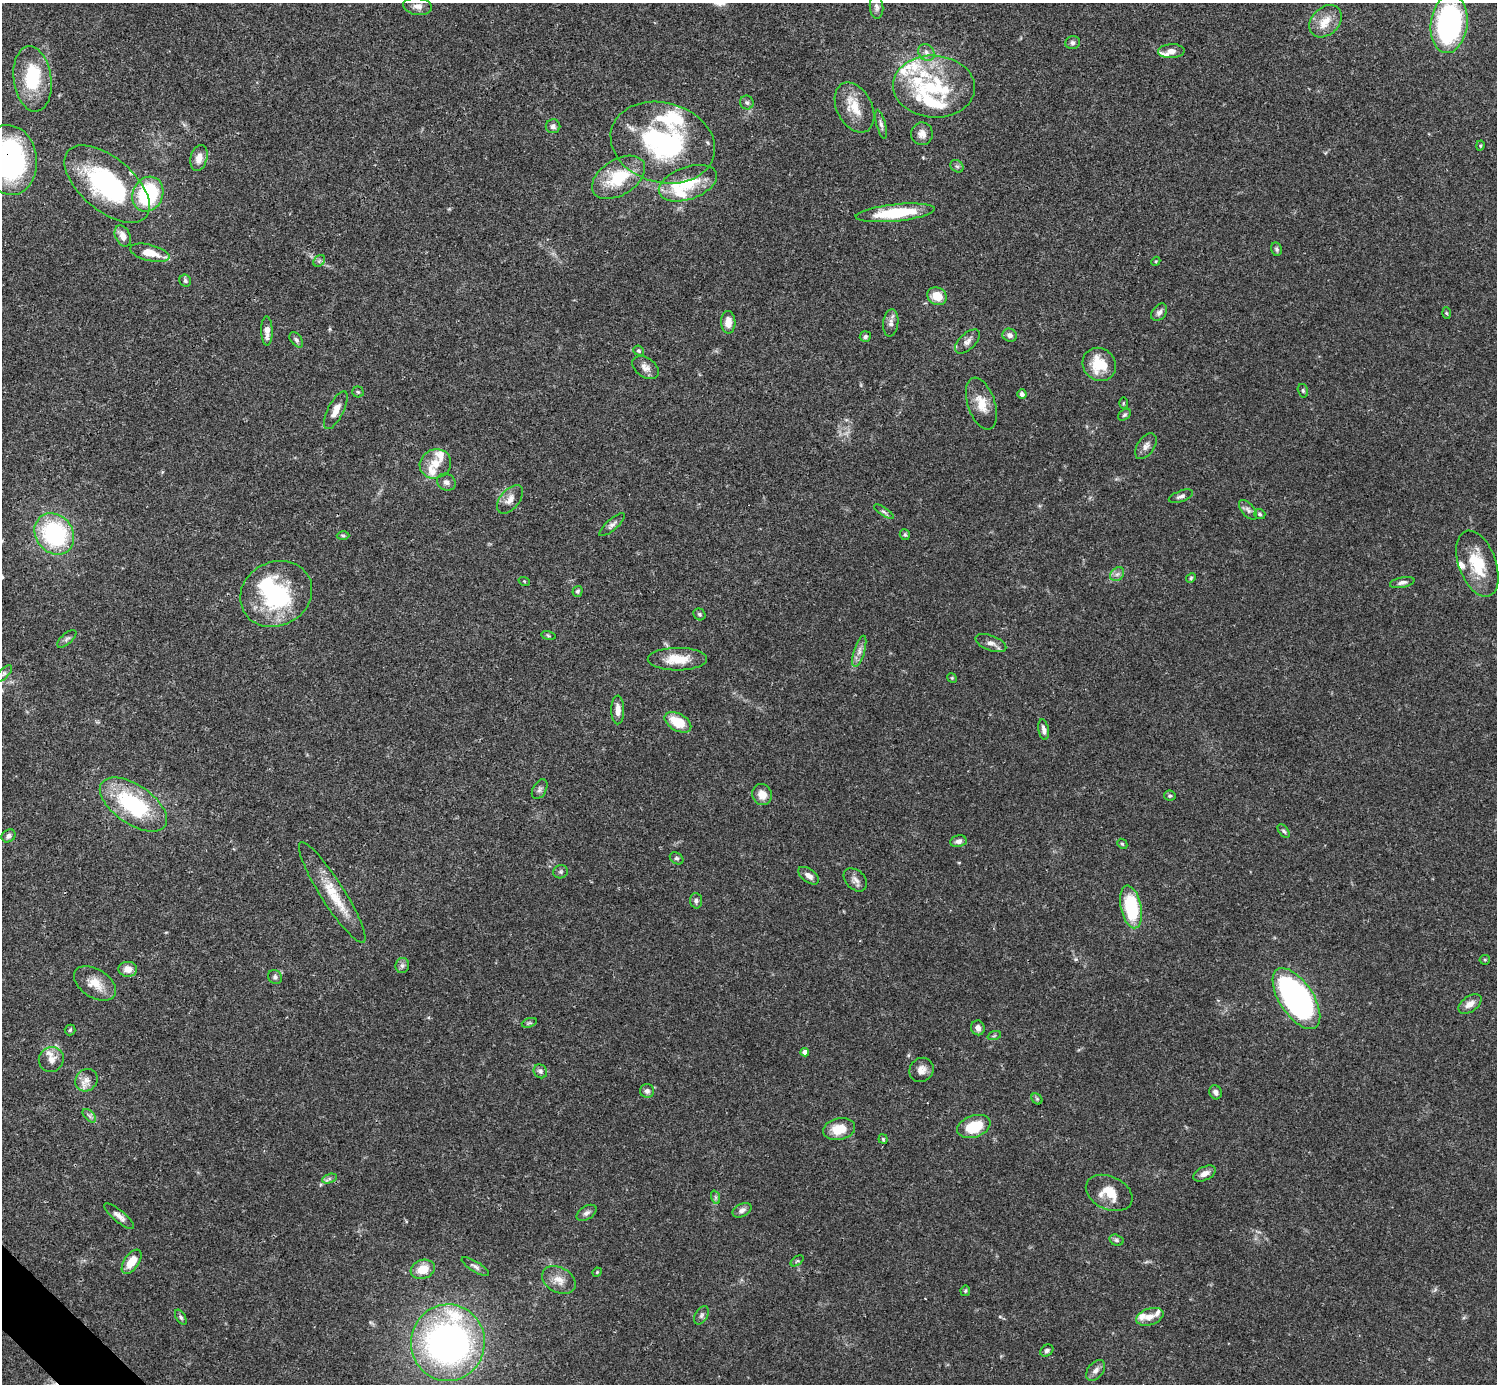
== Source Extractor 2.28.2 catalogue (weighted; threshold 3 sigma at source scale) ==
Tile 7 of 4 x 4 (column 3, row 2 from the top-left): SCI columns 2990-4484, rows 2920-4301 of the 5982 x 5981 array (HDU 1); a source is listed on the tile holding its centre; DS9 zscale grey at full resolution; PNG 1499 x 1386 px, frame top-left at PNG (2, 3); each listed source drawn as its Kron ellipse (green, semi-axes under 4 px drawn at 4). Shown black and unused: <1% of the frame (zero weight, under 3 of 4 exposures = <1% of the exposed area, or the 3 px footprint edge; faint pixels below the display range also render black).
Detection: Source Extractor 2.28.2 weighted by HDU 2 'WHT'; one run over the whole footprint, this tile lists its part. Background 0.0411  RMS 0.0027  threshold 0.012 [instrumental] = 3 sigma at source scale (4.5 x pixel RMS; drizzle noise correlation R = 1.50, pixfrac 1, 0.05/0.05 arcsec/px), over >= 5 px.
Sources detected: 161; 4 inside a brighter object's white glare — neither listed nor drawn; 18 inside a brighter listed object's ellipse — not listed separately; the other 139 listed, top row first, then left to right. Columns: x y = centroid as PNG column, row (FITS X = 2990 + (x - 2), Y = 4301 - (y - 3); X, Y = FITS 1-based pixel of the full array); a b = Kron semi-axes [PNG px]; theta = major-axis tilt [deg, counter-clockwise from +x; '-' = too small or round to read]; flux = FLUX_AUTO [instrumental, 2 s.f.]
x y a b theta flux
418 6 14 8 -8 1.8
876 7 12 6 -85 0.99
1325 21 18 13 44 4.3
1449 24 29 18 83 54
1073 43 7 6 - 0.86
1171 51 13 7 3 1.9
926 52 9 7 -49 1.2
33 79 33 19 -82 14
934 86 41 31 -4 21
747 103 7 6 - 0.64
854 108 27 17 -63 6.1
881 124 15 4 -75 0.89
553 126 7 7 - 0.91
922 134 11 11 - 1.9
663 143 53 40 -16 43
1480 145 5 4 - 0.32
199 158 13 8 75 2.4
9 160 35 27 -83 67
957 166 7 5 -42 0.58
618 177 29 18 32 12
688 183 30 16 20 10
107 184 51 26 -40 37
148 194 18 15 65 22
895 213 40 8 6 15
123 236 11 7 -64 2.2
1276 249 7 5 -79 0.53
150 253 20 8 -13 4.6
319 261 6 5 - 0.53
1156 261 5 3 - 0.27
185 281 6 5 - 0.6
937 296 10 8 -27 4.1
1159 312 9 6 52 1
1446 313 6 4 -87 0.31
728 322 11 7 -89 2.8
891 323 14 7 83 1.4
267 331 15 5 -89 2.1
1010 335 7 6 - 1
865 336 5 5 - 0.7
296 340 9 5 -53 0.66
967 342 15 8 43 1.5
639 351 5 5 - 0.41
1099 364 17 16 - 7.9
645 368 15 9 -34 1.9
1303 391 7 5 -74 0.45
358 392 5 5 - 0.39
1022 394 5 4 - 0.83
1123 403 5 3 - 0.26
981 404 27 13 -71 4.5
336 410 21 8 63 2.7
1124 415 7 5 39 0.5
1146 446 14 8 56 1.6
435 464 16 14 23 4
446 482 10 8 -28 1
1181 496 13 5 21 0.95
510 499 17 9 50 2.3
1248 510 12 6 -50 0.98
884 512 11 3 -33 0.62
1260 514 6 5 - 0.51
612 525 16 5 41 1.1
54 534 22 18 -52 31
905 535 5 5 - 0.44
343 536 6 4 -1 0.37
1477 564 34 18 -70 10
1117 574 8 6 43 0.98
1191 578 5 4 - 0.33
524 581 6 3 -19 0.26
1402 582 12 5 12 1
577 591 5 5 - 0.56
276 594 37 32 28 24
699 614 6 5 - 0.55
548 636 7 3 -10 0.34
67 639 12 5 41 0.7
991 643 16 7 -21 1.6
859 651 16 5 73 1.5
677 659 29 11 0 6.2
3 674 11 5 44 0.83
952 678 5 4 - 0.29
618 710 14 6 -89 2.2
678 722 14 8 -29 7.1
1044 730 10 5 -79 1.1
540 789 11 6 60 0.85
762 795 11 10 - 2.8
1170 796 6 5 - 0.46
133 804 38 19 -34 26
1284 831 8 4 -51 0.55
8 836 7 6 - 0.98
958 841 8 6 11 1.1
1122 844 5 4 - 0.38
677 858 7 5 -35 0.61
561 872 7 6 - 0.63
809 876 12 6 -36 1.4
855 880 13 9 -44 1.5
332 893 59 12 -58 8.9
696 901 8 6 -86 0.66
1131 907 22 10 -78 17
1485 960 5 5 - 0.32
402 965 7 7 - 0.84
128 969 9 7 -2 2.3
275 977 7 6 - 0.75
95 983 23 14 -32 4.6
1296 999 35 17 -57 90
1470 1004 13 7 33 2
529 1023 8 4 18 0.44
978 1028 7 6 - 1.4
70 1030 5 5 - 0.38
994 1036 7 4 19 0.41
805 1052 4 4 - 1.4
51 1059 13 12 - 2.2
921 1070 12 11 - 2
540 1071 7 6 - 0.7
86 1080 12 10 48 2
647 1091 7 7 - 0.89
1216 1092 7 6 - 0.95
1037 1099 6 5 - 0.39
89 1116 8 5 -45 0.69
974 1126 17 10 19 8.3
839 1129 16 10 11 5.4
883 1139 5 4 - 0.35
1205 1173 12 6 26 1.7
329 1179 8 4 19 0.65
1109 1193 24 16 -25 5.3
715 1197 7 4 -71 0.51
742 1210 10 6 28 1
586 1213 11 6 32 1
119 1216 18 6 -39 1.7
1116 1240 7 5 -18 0.54
797 1261 7 4 36 0.4
132 1262 14 7 54 4.4
475 1267 16 5 -32 0.92
423 1269 12 9 19 4.2
597 1272 5 4 - 0.29
559 1280 18 12 -29 3.1
965 1291 5 4 - 0.39
701 1315 10 6 60 0.84
181 1317 8 4 -58 0.5
1150 1317 14 8 18 2.3
448 1343 38 37 - 110
1047 1351 7 5 33 0.68
1096 1370 12 7 51 1.4
Overlapping masked pixels (flux is a lower limit): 1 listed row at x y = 9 160
Isophote crosses this tile's border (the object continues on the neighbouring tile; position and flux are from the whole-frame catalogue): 1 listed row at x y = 9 160